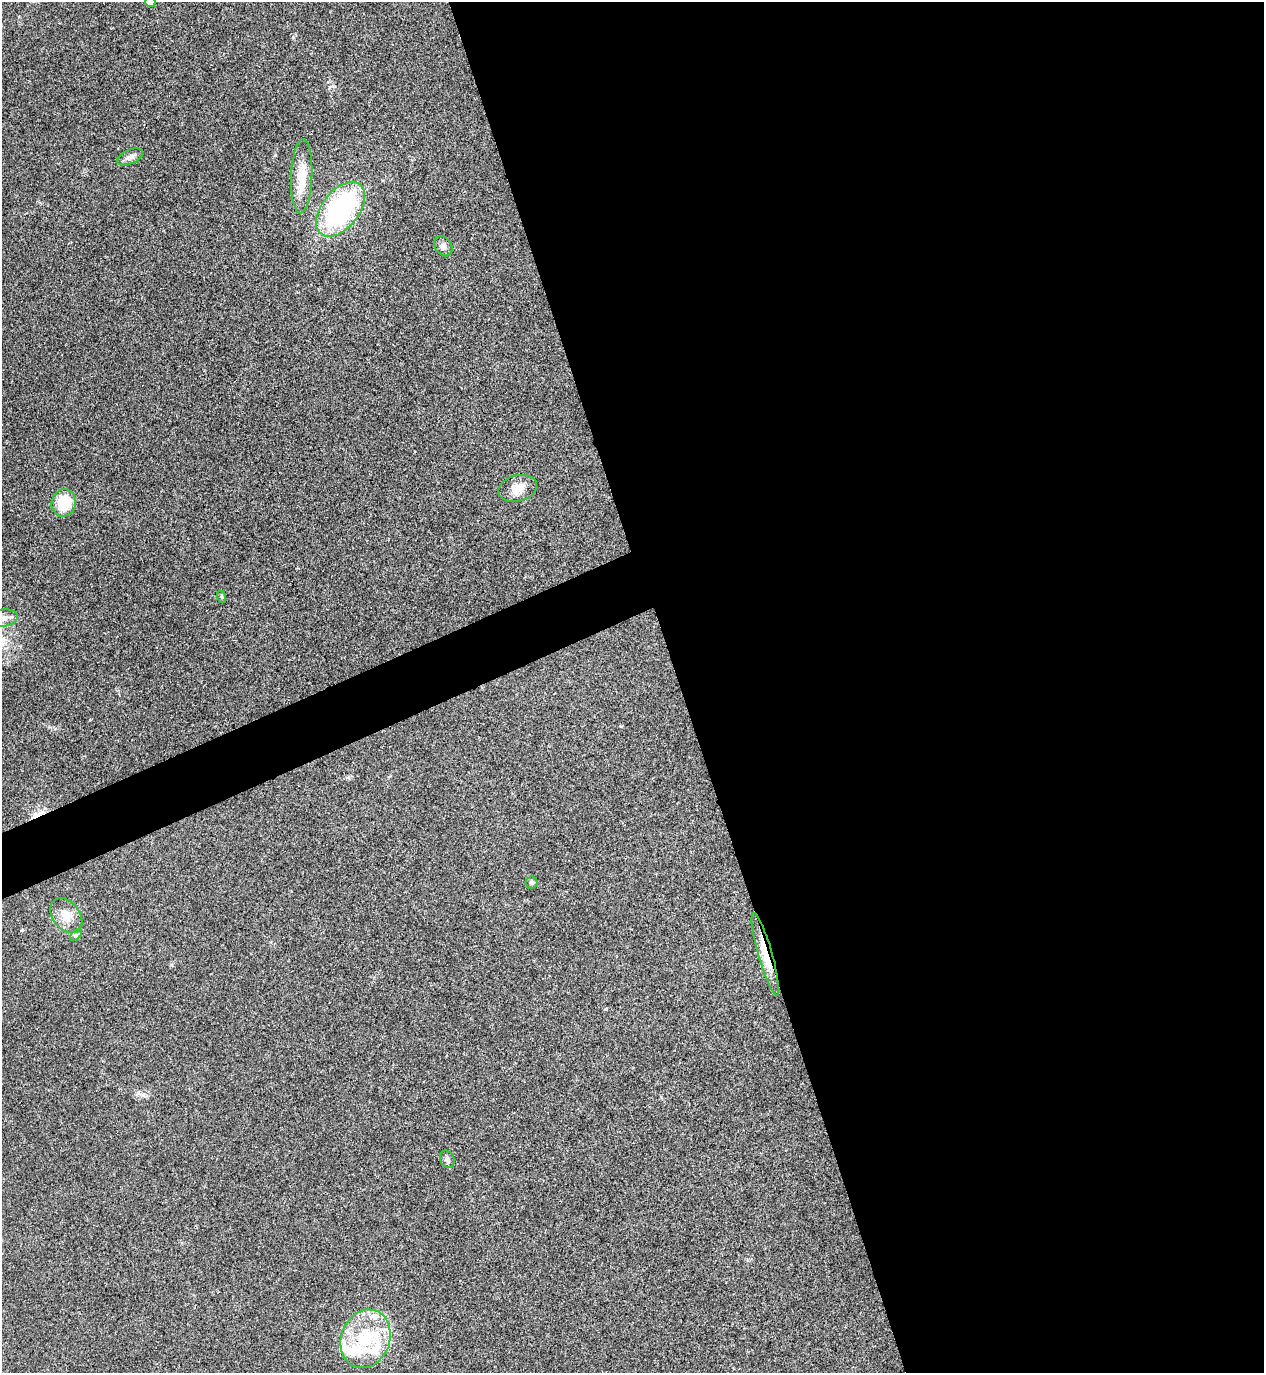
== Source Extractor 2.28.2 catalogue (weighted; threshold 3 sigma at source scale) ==
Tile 8 of 4 x 4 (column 4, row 2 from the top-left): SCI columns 3940-5201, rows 2749-4119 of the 5482 x 5493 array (HDU 1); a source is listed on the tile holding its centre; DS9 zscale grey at full resolution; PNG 1266 x 1375 px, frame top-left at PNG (2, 2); each listed source drawn as its Kron ellipse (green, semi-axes under 4 px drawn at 4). Shown black and unused: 49% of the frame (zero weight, under 3 of 4 exposures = <1% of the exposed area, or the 3 px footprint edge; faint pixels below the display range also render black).
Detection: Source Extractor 2.28.2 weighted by HDU 2 'WHT'; one run over the whole footprint, this tile lists its part. Background 0.0203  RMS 0.0049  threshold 0.0222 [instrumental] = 3 sigma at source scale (4.5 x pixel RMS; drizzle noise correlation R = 1.50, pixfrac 1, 0.05/0.05 arcsec/px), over >= 5 px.
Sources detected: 19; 1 cosmic-ray / hot-pixel residue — neither listed nor drawn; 3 inside a brighter listed object's ellipse — not listed separately; the other 15 listed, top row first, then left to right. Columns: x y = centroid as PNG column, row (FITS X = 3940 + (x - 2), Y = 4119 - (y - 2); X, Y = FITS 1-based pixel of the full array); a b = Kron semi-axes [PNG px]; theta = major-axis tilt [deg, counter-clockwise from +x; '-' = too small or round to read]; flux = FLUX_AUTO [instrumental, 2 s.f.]
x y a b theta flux
150 2 5 5 - 4.5
130 157 14 7 24 2.5
302 176 37 10 88 11
341 209 32 18 52 76
443 246 11 8 -58 1.9
518 488 20 13 14 6.2
64 503 14 12 76 15
222 597 6 4 -71 0.6
3 618 15 8 8 3.9
532 882 6 6 - 0.9
66 916 19 13 -52 6.5
76 935 7 4 44 0.76
765 954 43 7 -74 11
447 1159 9 7 -64 1.6
366 1339 30 24 70 29
Overlapping masked pixels (flux is a lower limit): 1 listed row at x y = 765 954
Isophote crosses this tile's border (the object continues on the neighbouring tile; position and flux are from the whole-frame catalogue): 2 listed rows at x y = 150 2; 3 618
Unlisted compact peaks at least as high as the median listed source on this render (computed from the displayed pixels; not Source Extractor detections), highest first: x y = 22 930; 606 1009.